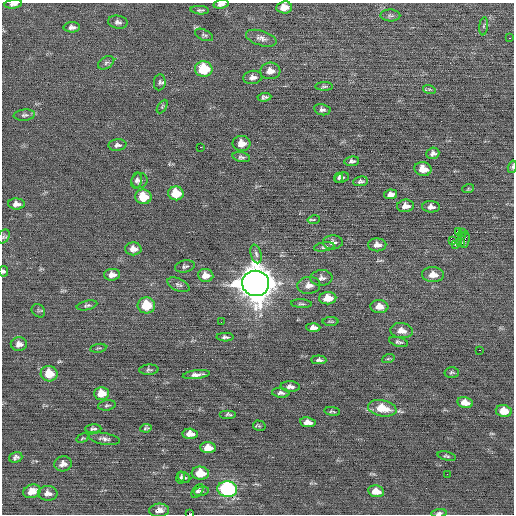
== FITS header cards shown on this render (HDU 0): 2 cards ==
NAXIS1  =                  512 / Axis length
NAXIS2  =                  512 / Axis length

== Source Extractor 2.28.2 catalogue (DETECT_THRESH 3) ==
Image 512 x 512 px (HDU 0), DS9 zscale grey, 1 PNG px = 1 image px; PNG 516 x 516 px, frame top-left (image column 1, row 512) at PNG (2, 3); each listed source drawn as its Kron ellipse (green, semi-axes under 4 px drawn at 4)
Background -0.0163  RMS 0.68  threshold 2.04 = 3 sigma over >= 5 px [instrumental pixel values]
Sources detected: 119; all 119 listed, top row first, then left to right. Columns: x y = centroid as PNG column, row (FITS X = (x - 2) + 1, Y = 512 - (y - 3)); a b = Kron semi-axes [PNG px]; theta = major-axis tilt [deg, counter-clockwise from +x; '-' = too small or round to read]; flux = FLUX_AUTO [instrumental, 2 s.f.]
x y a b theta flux
13 4 9 4 7 160
221 4 7 4 9 130
284 7 8 6 6 400
200 10 9 4 -4 87
390 15 10 6 -2 110
118 22 10 6 -10 150
484 26 9 4 84 75
72 27 8 5 1 160
204 35 10 5 -25 90
261 38 16 7 -17 250
509 38 3 2 - 72
106 63 9 5 31 110
204 69 9 8 - 1700
270 71 10 8 4 320
253 77 9 6 8 210
160 82 8 6 82 110
324 86 9 4 0 78
429 89 6 4 -17 63
264 97 7 4 6 110
162 107 7 3 59 65
322 110 8 5 -11 120
24 115 10 5 6 130
242 143 9 7 -1 410
117 145 9 6 7 150
200 147 2 2 - 120
433 153 6 5 - 140
241 157 9 5 -11 100
352 161 7 4 7 120
512 167 6 4 75 77
423 169 8 6 -9 520
342 177 7 5 22 87
339 178 5 3 - 66
140 180 8 7 - 150
136 181 8 5 77 120
361 181 7 5 6 91
468 189 6 4 19 52
176 193 8 7 - 1000
390 194 7 5 8 210
143 197 8 7 - 1100
16 204 8 5 -2 200
405 206 8 6 6 270
431 207 9 5 -1 210
314 220 6 3 10 55
458 231 2 2 - 75
462 232 4 2 - 42
461 236 2 2 - 32
3 237 7 5 57 92
465 239 8 4 83 100
452 240 4 3 - 16
333 242 10 7 3 190
461 243 3 3 - 180
455 244 3 2 - 770
377 245 9 6 -1 230
324 247 10 4 10 97
133 249 8 6 -2 320
256 254 9 5 -75 140
185 266 10 6 12 120
3 271 5 5 - 100
112 275 8 6 3 250
206 275 8 6 -6 390
433 275 11 7 -3 400
321 278 11 7 2 190
256 283 13 12 - 100000
178 285 12 6 -24 140
309 285 11 8 4 310
328 298 8 6 2 660
301 304 10 3 -3 74
87 305 10 4 13 100
146 305 9 8 - 1300
379 307 9 6 -4 370
38 311 7 6 - 82
331 321 8 3 -1 59
221 322 2 2 - 19
313 327 7 4 -2 190
401 331 11 7 -7 360
225 337 8 4 -2 120
399 342 10 4 -14 100
19 344 8 7 - 230
98 348 8 2 10 50
479 350 2 2 - 67
388 359 6 4 19 60
319 360 7 4 -2 110
149 370 9 5 3 94
452 372 7 5 -3 81
49 374 8 8 - 910
196 375 14 4 7 200
290 387 9 5 -3 170
101 393 7 6 - 580
281 393 9 5 -6 130
465 403 8 5 -12 350
107 405 9 5 9 79
382 408 14 8 -11 970
332 411 8 3 -7 64
504 411 8 6 -9 630
228 414 8 4 0 88
308 422 8 5 -8 260
259 426 6 5 - 53
146 428 6 4 9 80
93 429 8 4 3 91
190 434 7 5 -3 400
82 438 6 4 33 51
104 439 16 5 -9 180
208 448 8 5 -2 460
447 456 9 4 -14 75
16 457 7 5 19 120
63 464 9 7 14 240
200 473 9 6 -5 920
447 474 2 2 - 82
180 477 6 3 81 75
184 478 7 5 -34 120
227 489 10 7 -6 5400
32 491 9 6 18 450
197 491 8 4 53 110
201 491 7 4 10 86
376 491 8 6 -10 500
48 493 10 7 -2 250
159 510 10 6 3 290
439 513 7 4 6 110
189 514 3 2 - 530
At the frame edge (FLAGS 8, measured only in part): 6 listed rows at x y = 13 4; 221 4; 512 167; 3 271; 439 513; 189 514